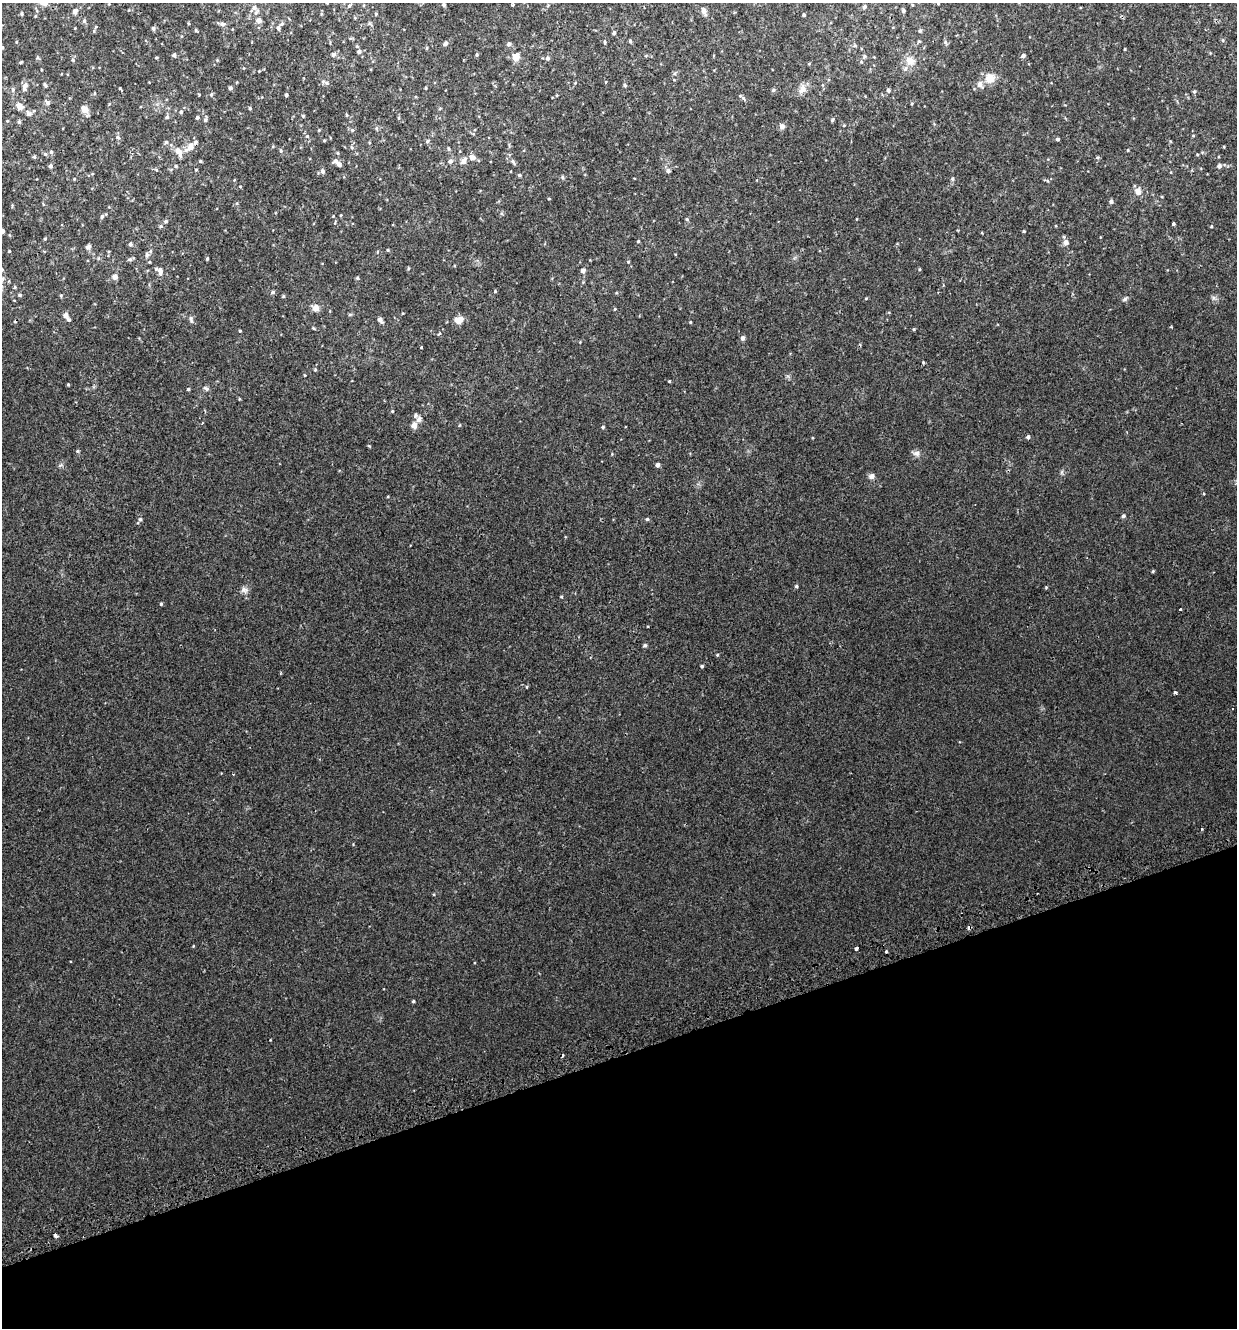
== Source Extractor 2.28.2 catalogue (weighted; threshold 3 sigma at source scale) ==
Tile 14 of 4 x 4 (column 2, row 4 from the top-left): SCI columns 1338-2572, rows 45-1370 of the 5195 x 5393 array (HDU 1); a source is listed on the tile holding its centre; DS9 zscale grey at full resolution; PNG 1239 x 1330 px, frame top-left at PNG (2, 3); no overlay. Shown black and unused: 21% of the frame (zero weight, under 2 of 3 exposures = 3% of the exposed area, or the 3 px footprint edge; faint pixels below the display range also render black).
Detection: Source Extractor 2.28.2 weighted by HDU 2 'WHT'; one run over the whole footprint, this tile lists its part. Background 0.00112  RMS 0.0029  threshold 0.0128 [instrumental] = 3 sigma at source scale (4.5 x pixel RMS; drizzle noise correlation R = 1.50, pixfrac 1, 0.0396/0.0396 arcsec/px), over >= 5 px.
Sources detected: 238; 7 cosmic-ray / hot-pixel residue — not listed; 7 inside a brighter listed object's ellipse — not listed separately; the other 224 listed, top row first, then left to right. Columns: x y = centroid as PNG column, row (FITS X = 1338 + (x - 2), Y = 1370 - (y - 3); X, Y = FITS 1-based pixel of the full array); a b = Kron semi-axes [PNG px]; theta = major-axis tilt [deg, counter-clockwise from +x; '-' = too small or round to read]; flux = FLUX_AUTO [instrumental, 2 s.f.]
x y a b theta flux
938 3 4 3 - 0.23
513 4 4 3 - 0.52
444 5 4 4 - 0.52
912 5 4 2 - 0.19
349 6 8 4 47 0.55
864 7 4 4 - 0.53
254 8 13 8 42 1.8
75 11 5 5 - 1.1
704 11 9 5 -67 1.3
903 11 4 4 - 0.52
22 14 4 4 - 0.34
376 14 4 4 - 0.34
804 15 3 3 - 0.42
35 16 5 3 - 0.22
355 18 5 3 - 0.22
259 20 6 6 - 1.1
84 21 5 4 - 0.55
188 23 3 3 - 0.27
222 24 7 6 - 0.87
153 28 5 4 - 0.48
278 28 7 5 -88 0.78
196 30 4 4 - 0.28
920 31 5 4 - 0.47
614 33 4 4 - 0.55
1223 40 5 4 - 0.38
630 41 4 4 - 0.38
919 41 4 4 - 0.28
16 42 5 3 - 0.22
605 42 5 4 - 0.33
945 42 7 5 -56 0.46
445 43 5 4 - 1
509 44 5 5 - 0.75
357 46 5 4 - 0.35
855 46 6 4 -1 0.35
2 47 4 3 - 0.25
427 48 5 3 - 0.28
1125 49 3 3 - 0.22
359 51 5 5 - 0.77
333 54 5 5 - 0.82
477 54 5 4 - 0.34
174 55 4 4 - 0.65
646 56 5 4 - 0.28
865 56 5 5 - 0.43
1023 56 5 4 - 0.75
156 57 5 3 - 0.24
516 57 11 9 63 2.1
874 57 3 2 - 0.19
37 58 6 5 - 0.42
548 58 6 5 - 0.66
73 60 5 4 - 0.35
217 60 4 3 - 0.23
910 61 15 13 -24 2.7
21 62 5 3 - 0.25
809 64 5 3 - 0.22
259 71 3 3 - 0.18
990 78 14 13 - 3.2
325 82 13 5 -19 0.7
575 83 4 3 - 0.24
45 85 7 3 -62 0.36
625 85 4 4 - 0.42
25 87 12 6 77 1.3
230 88 4 4 - 0.67
426 88 4 3 - 0.22
802 89 13 9 68 2
773 90 5 5 - 0.44
888 90 6 5 - 0.49
1194 92 4 4 - 0.47
95 93 5 3 - 0.24
211 94 6 4 86 0.42
286 95 4 3 - 0.53
743 98 7 5 -63 0.59
47 102 8 5 -47 0.71
912 103 4 3 - 0.22
19 107 9 6 -61 2.2
250 108 4 3 - 0.34
440 108 5 3 - 0.23
85 109 9 7 -52 2.3
181 112 5 5 - 0.43
29 113 10 8 -45 1
346 115 6 3 -81 0.28
303 116 4 4 - 0.31
167 117 6 5 - 0.47
197 117 4 4 - 0.5
398 118 5 3 - 0.31
205 120 6 5 - 0.5
832 120 5 4 - 0.32
844 125 5 3 - 0.23
782 126 7 7 - 0.99
376 128 5 5 - 0.43
319 130 4 3 - 0.22
352 130 5 5 - 0.47
307 136 5 5 - 0.48
1193 136 5 3 - 0.23
118 137 6 5 - 0.6
1058 139 4 3 - 0.59
324 140 4 3 - 0.24
427 141 5 4 - 0.43
166 142 5 5 - 0.52
190 146 14 7 47 3
273 146 5 3 - 0.24
1224 147 3 3 - 0.23
352 148 6 3 -71 0.33
449 149 5 5 - 0.42
1128 150 4 3 - 0.21
177 151 10 8 -32 1.9
281 151 6 5 - 0.45
51 152 5 5 - 0.51
338 153 4 4 - 0.29
45 154 6 5 - 0.42
1197 154 4 3 - 0.22
34 157 5 4 - 0.39
472 157 6 5 - 1.8
200 161 4 4 - 0.29
450 161 6 5 - 0.9
464 161 7 5 61 1.7
513 162 10 5 -54 0.73
338 163 9 6 -33 1
50 166 5 4 - 0.7
176 166 5 4 - 0.42
1219 166 5 5 - 0.9
323 171 6 5 - 0.77
668 171 5 5 - 0.85
92 174 5 3 - 0.23
519 175 4 4 - 0.46
562 177 6 4 -75 0.38
74 179 4 4 - 0.26
952 179 5 5 - 0.44
1046 180 10 3 -11 0.34
240 187 4 3 - 0.2
1138 191 10 9 - 1.7
549 199 4 3 - 0.22
1111 202 5 4 - 0.79
237 203 5 3 - 0.28
333 216 4 3 - 0.18
102 217 5 5 - 0.56
687 219 5 4 - 0.33
166 221 5 5 - 0.53
1173 223 3 3 - 1.3
161 226 5 5 - 0.38
1211 226 4 3 - 0.31
2 231 8 5 -24 1.7
1024 231 3 3 - 0.27
45 239 4 3 - 0.3
638 241 4 3 - 0.26
1066 242 7 6 - 1.2
130 244 5 4 - 0.57
88 247 6 5 - 0.95
387 250 5 3 - 0.26
9 251 4 4 - 0.29
147 255 6 5 - 0.58
207 258 4 3 - 0.29
131 259 8 4 24 0.5
628 262 4 4 - 0.3
408 268 5 4 - 0.29
919 269 5 3 - 0.25
159 271 12 8 -52 1.7
583 271 5 4 - 1.4
115 277 5 4 - 1.7
357 278 5 4 - 0.37
2 280 25 8 46 2.6
15 287 5 4 - 0.36
495 291 4 4 - 0.29
273 292 6 4 18 0.51
616 293 5 3 - 0.24
20 295 5 5 - 0.54
61 296 5 5 - 0.32
283 296 4 4 - 0.29
866 298 4 4 - 0.22
1213 298 7 6 - 0.63
1125 299 8 5 45 0.57
14 300 4 3 - 0.19
315 308 8 8 - 1.8
615 309 4 3 - 0.27
350 314 6 4 1 0.31
66 315 8 6 -60 1.1
191 319 9 5 -79 0.72
380 320 6 4 -57 1.1
459 320 10 8 19 2.4
690 322 3 3 - 0.25
313 328 5 3 - 0.24
914 329 4 4 - 0.3
240 331 3 3 - 0.3
439 334 5 3 - 0.42
743 338 5 5 - 0.85
421 347 3 3 - 0.2
923 362 4 3 - 0.27
315 370 5 3 - 0.25
669 381 3 3 - 0.25
68 384 4 3 - 0.29
206 388 9 5 -36 0.61
188 389 4 3 - 0.38
239 399 4 3 - 0.23
392 411 4 4 - 0.22
419 419 8 8 - 1.1
202 423 3 2 - 0.25
414 425 8 6 77 1.5
459 425 5 3 - 0.23
603 427 4 4 - 0.39
1028 437 4 4 - 0.72
77 451 4 4 - 0.32
916 453 10 8 -7 1.1
61 465 7 4 33 0.47
657 465 4 4 - 0.98
872 476 7 6 - 1
1204 494 3 3 - 0.42
1123 516 5 4 - 0.63
140 519 7 5 89 0.65
647 519 4 4 - 0.43
1153 571 4 3 - 0.33
796 586 4 4 - 0.46
1046 587 4 3 - 0.27
244 590 11 8 -13 1.1
561 597 4 3 - 0.25
161 604 4 3 - 0.35
1180 609 3 2 - 0.36
645 645 5 4 - 0.57
717 655 4 4 - 0.28
702 666 4 3 - 0.39
527 687 5 3 - 0.24
1175 692 3 3 - 0.59
193 946 4 3 - 0.19
856 948 4 3 - 2.6
413 1001 4 3 - 0.35
55 1235 3 3 - 6.2
Isophote crosses this tile's border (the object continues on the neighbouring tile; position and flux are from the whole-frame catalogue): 5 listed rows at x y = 938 3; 513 4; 2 47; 2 231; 2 280
Unlisted compact peaks at least as high as the median listed source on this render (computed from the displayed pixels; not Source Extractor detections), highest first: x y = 369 446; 120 88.